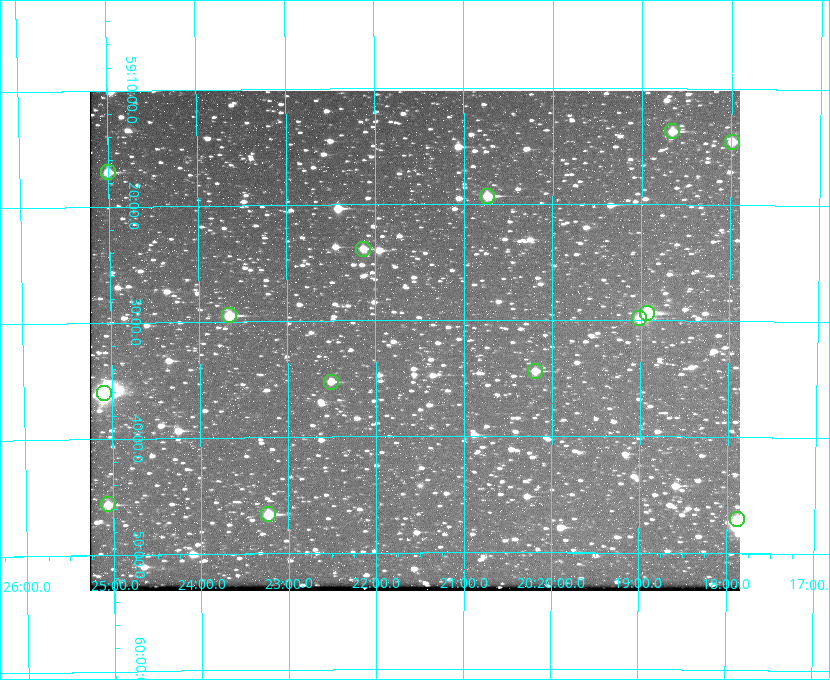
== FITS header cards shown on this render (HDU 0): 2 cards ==
NAXIS1  =                  650 / Width of table row in bytes
NAXIS2  =                  500 / Number of rows in table

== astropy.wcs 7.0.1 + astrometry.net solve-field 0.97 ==
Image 650 x 500 px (HDU 0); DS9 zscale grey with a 90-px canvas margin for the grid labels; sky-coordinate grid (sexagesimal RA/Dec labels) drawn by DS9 from the SOLVED WCS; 14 Tycho-2 reference stars matched to detected sources circled (green)
Header WCS: none
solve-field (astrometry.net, Tycho-2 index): SOLVED blind (the file carries no WCS)
Solved WCS: RA---TAN-SIP/DEC--TAN-SIP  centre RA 20:21:34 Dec +59:32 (305.39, +59.53 deg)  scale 5.17 arcsec/px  FOV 56.0' x 43.1'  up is -180 deg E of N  parity flipped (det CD > 0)
(file carries no celestial WCS; the grid is the blind solution)
Tycho-2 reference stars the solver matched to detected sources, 14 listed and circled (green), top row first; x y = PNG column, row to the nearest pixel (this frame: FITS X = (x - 90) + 1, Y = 500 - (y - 91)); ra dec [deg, ICRS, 3 dp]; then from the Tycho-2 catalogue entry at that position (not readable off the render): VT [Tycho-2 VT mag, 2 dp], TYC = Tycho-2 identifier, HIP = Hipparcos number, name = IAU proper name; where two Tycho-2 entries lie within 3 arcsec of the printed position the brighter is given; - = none
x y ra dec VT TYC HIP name
672 131 304.666 +59.228 9.63 3949-1325-1 - -
732 142 304.498 +59.243 9.91 3949-663-1 - -
108 172 306.252 +59.284 9.41 3949-1643-1 - -
487 196 305.185 +59.322 8.95 3949-1869-1 - -
363 249 305.535 +59.397 10.37 3949-1383-1 - -
647 313 304.733 +59.490 8.93 3949-1451-1 - -
229 315 305.915 +59.492 9.25 3949-1149-1 - -
639 318 304.755 +59.496 9.37 3949-615-1 - -
535 371 305.049 +59.573 10.18 3949-1099-1 - -
331 382 305.628 +59.588 10.19 3949-1517-1 - -
104 393 306.271 +59.600 6.45 3949-2016-1 100714 -
108 504 306.265 +59.761 9.71 3949-555-1 - -
268 514 305.808 +59.778 8.73 3949-715-1 100545 -
737 519 304.470 +59.785 9.54 3949-1615-1 - -